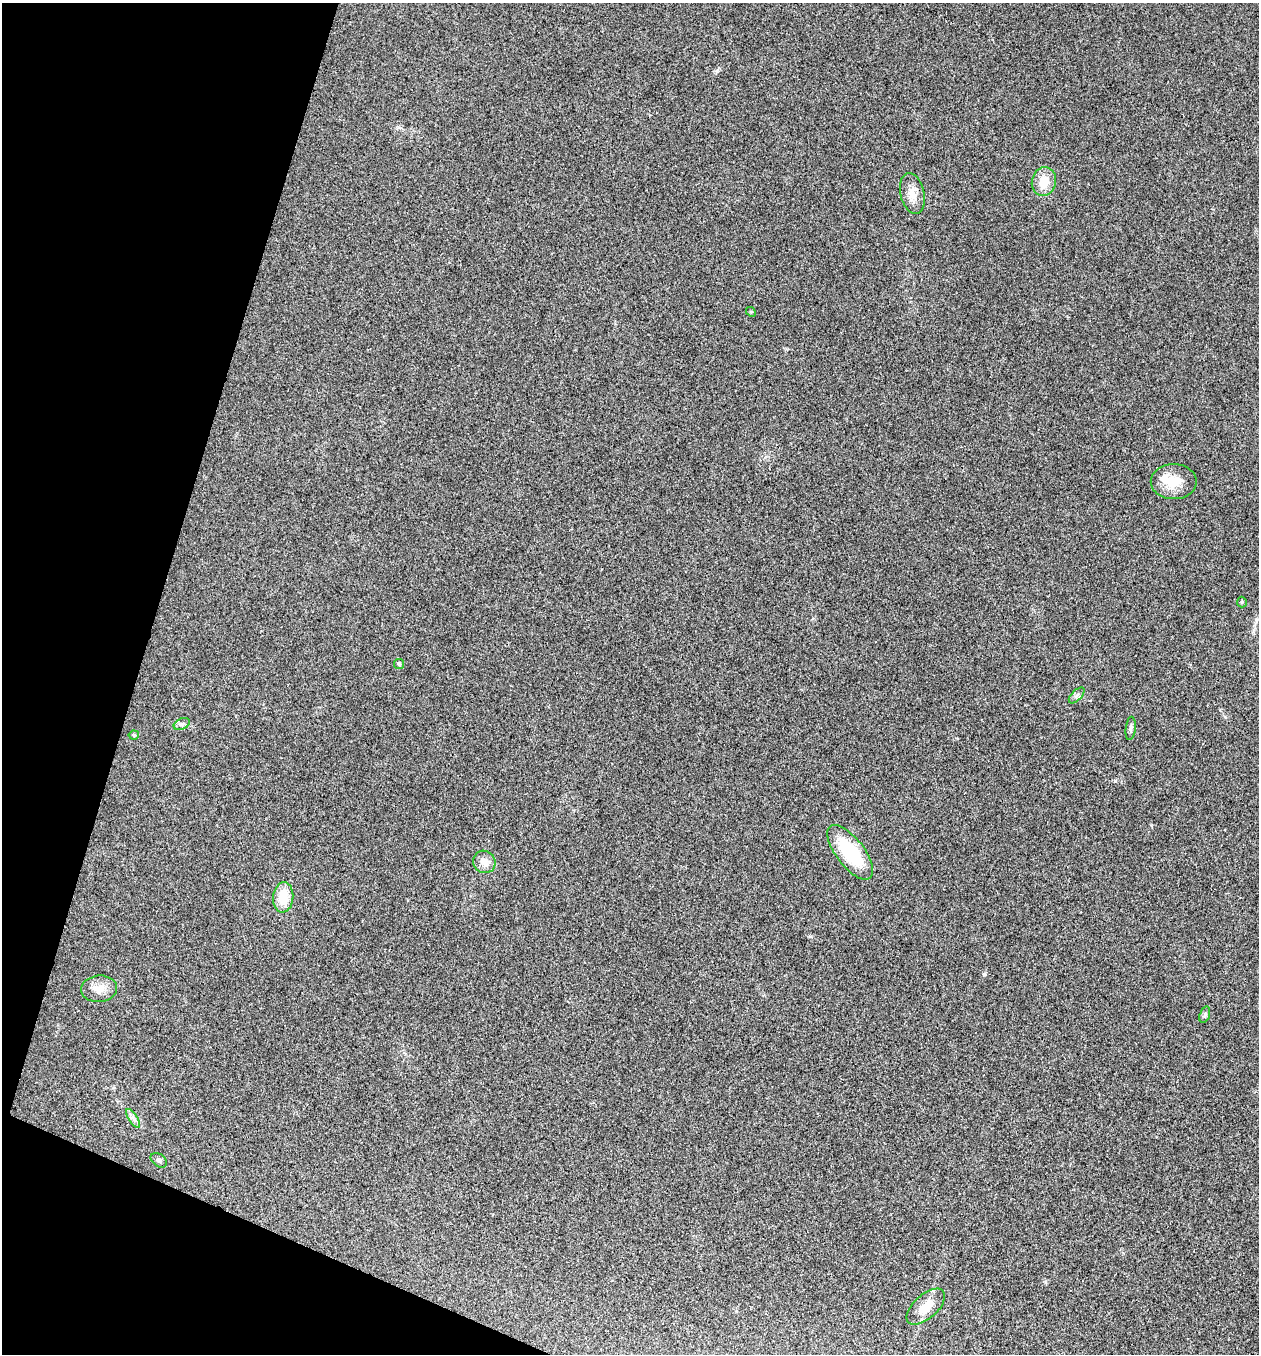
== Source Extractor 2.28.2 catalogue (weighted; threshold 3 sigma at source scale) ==
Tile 9 of 4 x 4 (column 1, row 3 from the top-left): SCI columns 267-1523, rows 1355-2706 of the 5430 x 5417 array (HDU 1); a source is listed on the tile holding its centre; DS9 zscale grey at full resolution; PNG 1261 x 1356 px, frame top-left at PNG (2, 3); each listed source drawn as its Kron ellipse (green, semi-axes under 4 px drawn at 4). Shown black and unused: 15% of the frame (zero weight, under 3 of 4 exposures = <1% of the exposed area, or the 3 px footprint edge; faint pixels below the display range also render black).
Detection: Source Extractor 2.28.2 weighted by HDU 2 'WHT'; one run over the whole footprint, this tile lists its part. Background 0.0205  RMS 0.0057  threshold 0.0256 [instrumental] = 3 sigma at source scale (4.5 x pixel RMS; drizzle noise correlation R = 1.50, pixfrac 1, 0.05/0.05 arcsec/px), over >= 5 px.
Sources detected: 18; all 18 listed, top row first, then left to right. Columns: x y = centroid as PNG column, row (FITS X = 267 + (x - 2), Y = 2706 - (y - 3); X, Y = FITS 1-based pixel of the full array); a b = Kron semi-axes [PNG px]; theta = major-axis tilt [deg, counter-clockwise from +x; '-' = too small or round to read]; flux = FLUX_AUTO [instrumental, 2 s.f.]
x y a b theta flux
1044 182 14 12 75 10
912 194 21 12 -77 6.5
751 312 5 4 - 0.58
1174 482 23 17 0 13
1242 602 5 5 - 0.68
399 664 5 5 - 0.83
1077 695 10 5 45 1.5
182 724 8 5 25 1.6
1131 728 12 5 84 1.4
134 735 5 4 - 0.74
850 852 33 14 -53 35
484 862 11 11 - 5
283 897 15 10 84 13
99 989 18 13 6 6.9
1205 1015 8 5 71 1.2
133 1118 11 4 -56 2.1
159 1160 9 6 -38 1.5
926 1307 23 12 42 9.6
Unlisted compact peaks at least as high as the median listed source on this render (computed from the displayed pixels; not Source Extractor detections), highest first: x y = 984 974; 1115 780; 717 71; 1225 717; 810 936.